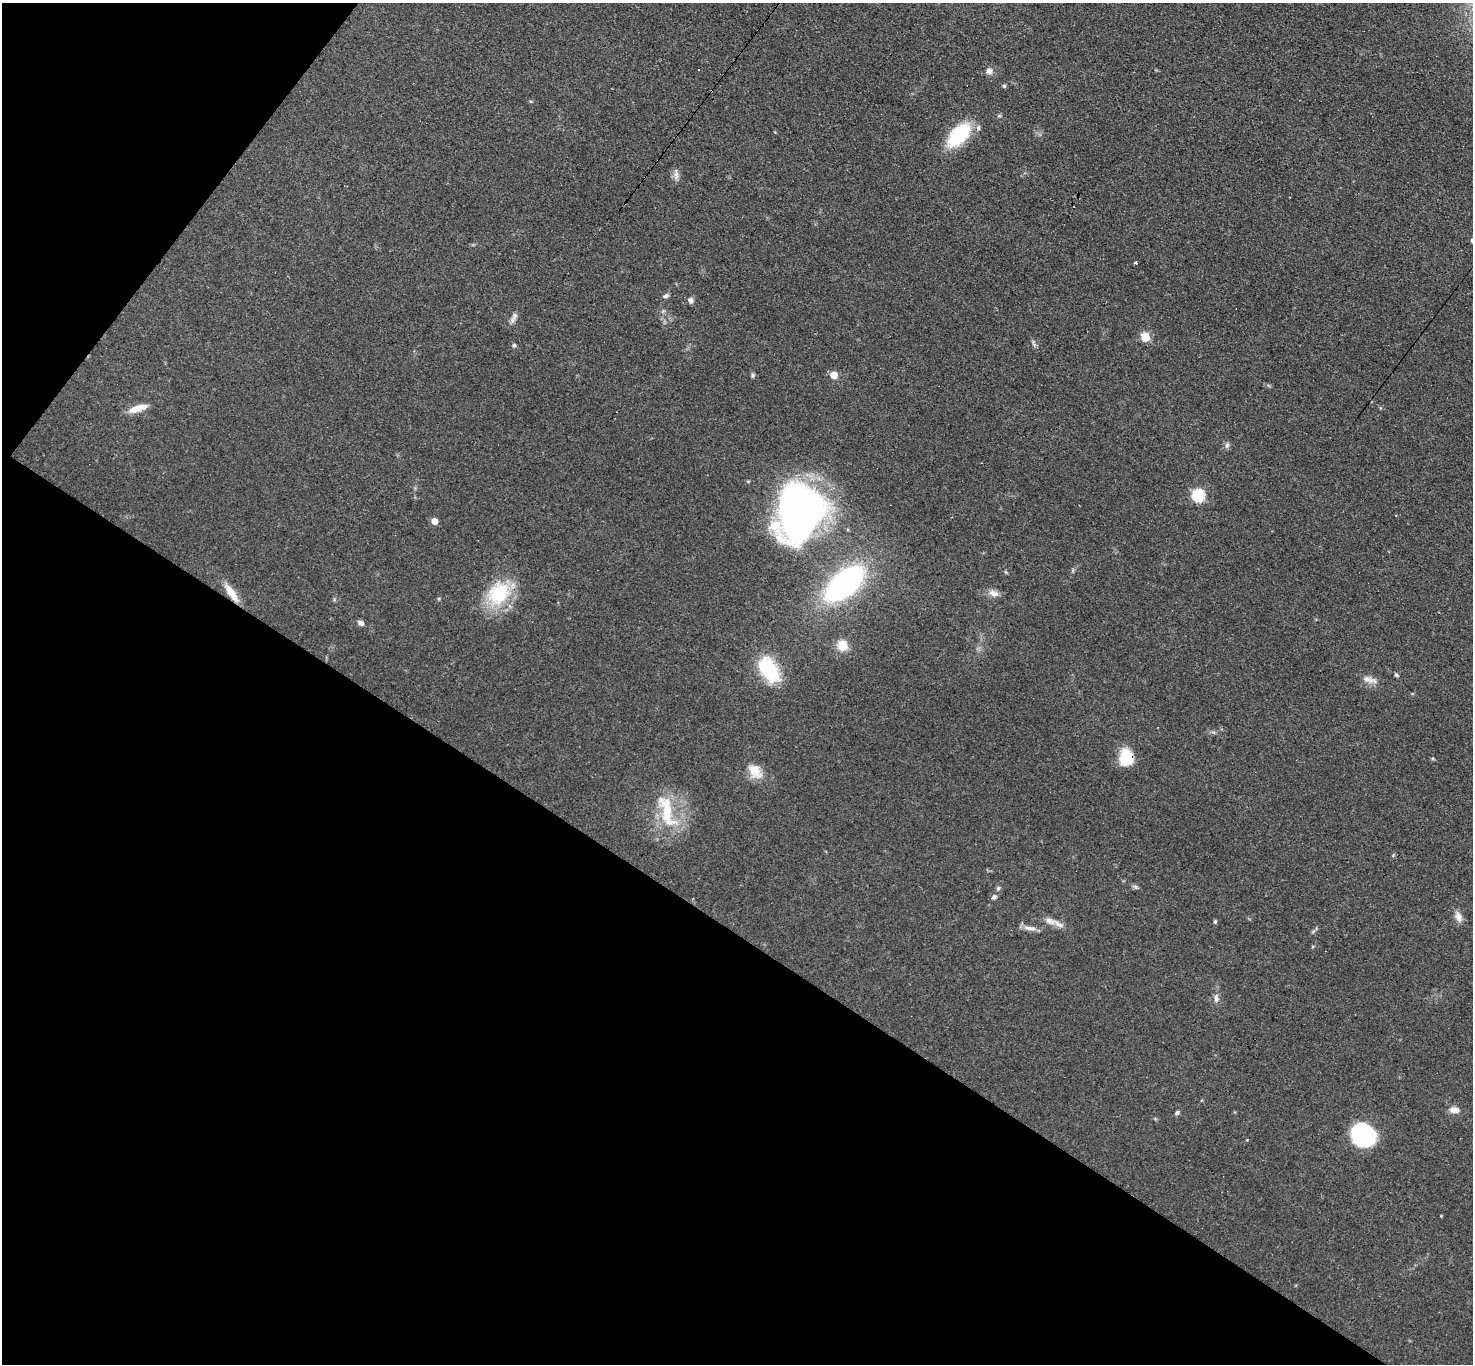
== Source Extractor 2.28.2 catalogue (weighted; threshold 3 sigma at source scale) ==
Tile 9 of 4 x 4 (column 1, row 3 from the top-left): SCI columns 47-1517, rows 1672-3033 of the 6061 x 6051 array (HDU 1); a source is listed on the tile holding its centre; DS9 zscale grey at full resolution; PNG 1475 x 1366 px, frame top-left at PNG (2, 3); no overlay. Shown black and unused: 36% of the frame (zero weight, under 3 of 4 exposures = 1% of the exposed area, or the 3 px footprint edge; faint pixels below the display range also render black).
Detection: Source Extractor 2.28.2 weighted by HDU 2 'WHT'; one run over the whole footprint, this tile lists its part. Background 0.12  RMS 0.0068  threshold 0.0307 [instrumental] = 3 sigma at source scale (4.5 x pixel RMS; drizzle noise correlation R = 1.50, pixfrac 1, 0.05/0.05 arcsec/px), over >= 5 px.
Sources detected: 46; all 46 listed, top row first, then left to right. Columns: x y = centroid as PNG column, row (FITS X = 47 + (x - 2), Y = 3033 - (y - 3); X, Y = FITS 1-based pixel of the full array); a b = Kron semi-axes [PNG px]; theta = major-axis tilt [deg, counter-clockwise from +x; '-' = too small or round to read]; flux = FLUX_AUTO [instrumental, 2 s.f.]
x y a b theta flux
698 70 3 3 - 3.2
989 71 9 8 - 2.9
1004 86 4 4 - 1.2
999 116 6 4 1 0.88
978 128 7 5 -89 1.7
959 135 20 11 47 59
676 175 14 6 -86 3.2
1472 240 4 4 - 1.4
666 296 8 4 7 1.5
690 300 7 6 - 2.5
663 311 7 4 19 1.1
515 316 10 7 60 2.9
1145 337 5 5 - 24
1033 343 12 3 -75 1.4
514 345 5 5 - 1.1
753 375 7 4 74 1.1
834 375 6 6 - 7.7
137 408 24 8 18 8.5
1227 445 8 6 69 2
1198 495 6 6 - 73
799 511 49 39 75 330
434 521 5 5 - 8.6
845 583 29 15 43 210
231 593 24 7 -55 11
499 593 33 25 52 39
993 593 15 8 -17 4.3
361 623 8 6 -29 2.5
842 645 14 12 -73 9.2
768 670 23 13 -56 52
1396 675 5 4 - 1.2
1367 679 25 7 -15 4.7
1126 758 16 13 86 24
755 771 23 14 -49 11
667 811 53 17 -74 31
1135 887 7 5 -22 1.4
998 888 6 5 - 1.4
994 897 8 6 43 1.7
1458 917 15 8 -74 4.4
1050 921 17 9 -22 5.8
1215 921 4 4 - 1.2
1030 928 20 6 -5 4.3
1216 998 13 6 87 3
1454 1110 11 7 -1 5
1177 1113 6 5 - 1.4
1362 1134 21 19 -48 67
1441 1216 3 3 - 0.47
Overlapping masked pixels (flux is a lower limit): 3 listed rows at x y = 231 593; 499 593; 1126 758
Isophote crosses this tile's border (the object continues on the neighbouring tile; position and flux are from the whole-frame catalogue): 1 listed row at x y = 1472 240